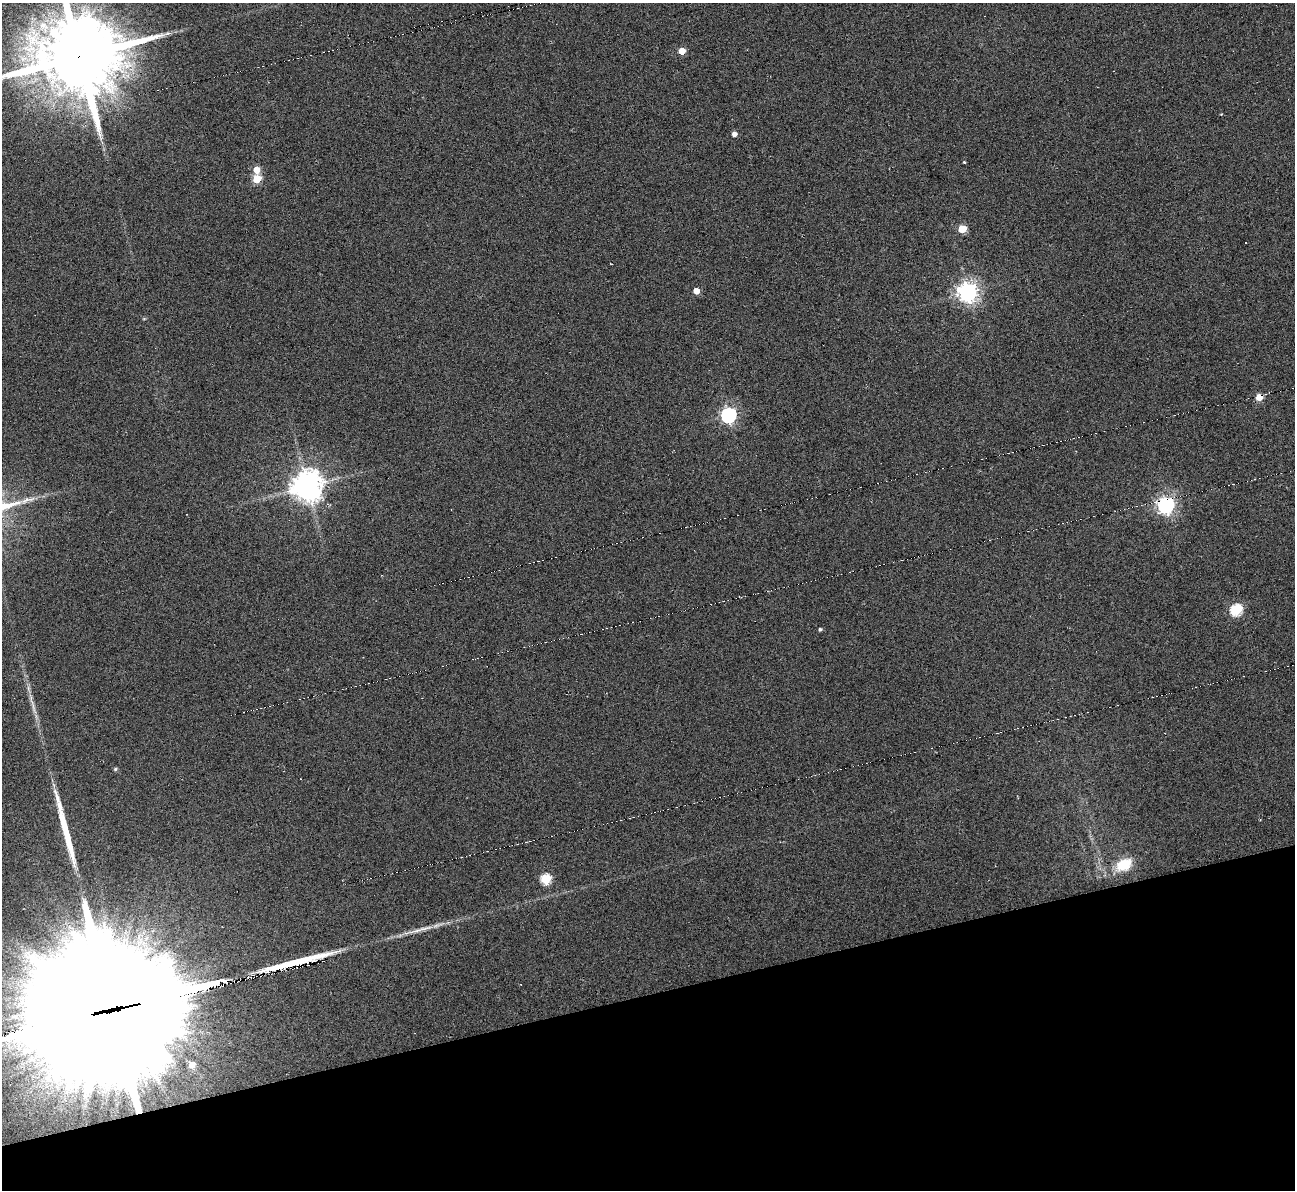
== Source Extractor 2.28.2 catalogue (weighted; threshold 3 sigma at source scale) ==
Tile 14 of 4 x 4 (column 2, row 4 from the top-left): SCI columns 1294-2586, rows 142-1329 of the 5171 x 5153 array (HDU 1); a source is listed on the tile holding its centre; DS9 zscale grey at full resolution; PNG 1297 x 1192 px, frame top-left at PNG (2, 3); no overlay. Shown black and unused: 16% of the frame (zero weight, under 3 of 6 exposures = <1% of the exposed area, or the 3 px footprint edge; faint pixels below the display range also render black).
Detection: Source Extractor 2.28.2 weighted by HDU 2 'WHT'; one run over the whole footprint, this tile lists its part. Background -0.823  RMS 0.096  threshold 0.392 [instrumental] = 3 sigma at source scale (4.09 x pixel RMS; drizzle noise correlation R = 1.36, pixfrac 0.8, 0.05/0.05 arcsec/px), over >= 5 px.
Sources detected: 31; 5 cosmic-ray / hot-pixel residue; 3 long thin detections or spike segments (spike, bleed or trail) — not listed; the other 23 listed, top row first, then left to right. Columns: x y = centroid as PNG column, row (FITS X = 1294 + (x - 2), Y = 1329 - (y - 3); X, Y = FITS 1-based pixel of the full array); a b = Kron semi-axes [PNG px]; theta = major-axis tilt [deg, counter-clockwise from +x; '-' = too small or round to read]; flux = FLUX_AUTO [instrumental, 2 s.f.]
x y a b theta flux
682 51 5 4 - 140
80 56 22 20 5 140000
734 134 5 4 - 44
964 162 3 3 - 8.2
257 170 5 5 - 120
257 179 5 5 - 340
962 229 5 5 - 270
696 291 4 4 - 96
968 292 7 7 - 5300
1259 397 4 4 - 170
728 415 6 6 - 2300
307 486 9 9 - 13000
26 500 16 5 26 55
1166 505 6 6 - 3400
1236 610 6 5 - 860
820 629 4 3 - 19
115 769 5 4 - 14
1124 865 17 12 28 240
546 879 5 5 - 600
425 928 26 4 12 83
299 964 14 4 15 40
111 1010 41 38 6 790000
192 1065 5 5 - 83
Overlapping masked pixels (flux is a lower limit): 2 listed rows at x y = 80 56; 111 1010
Isophote crosses this tile's border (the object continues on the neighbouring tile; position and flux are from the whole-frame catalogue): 2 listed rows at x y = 80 56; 111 1010